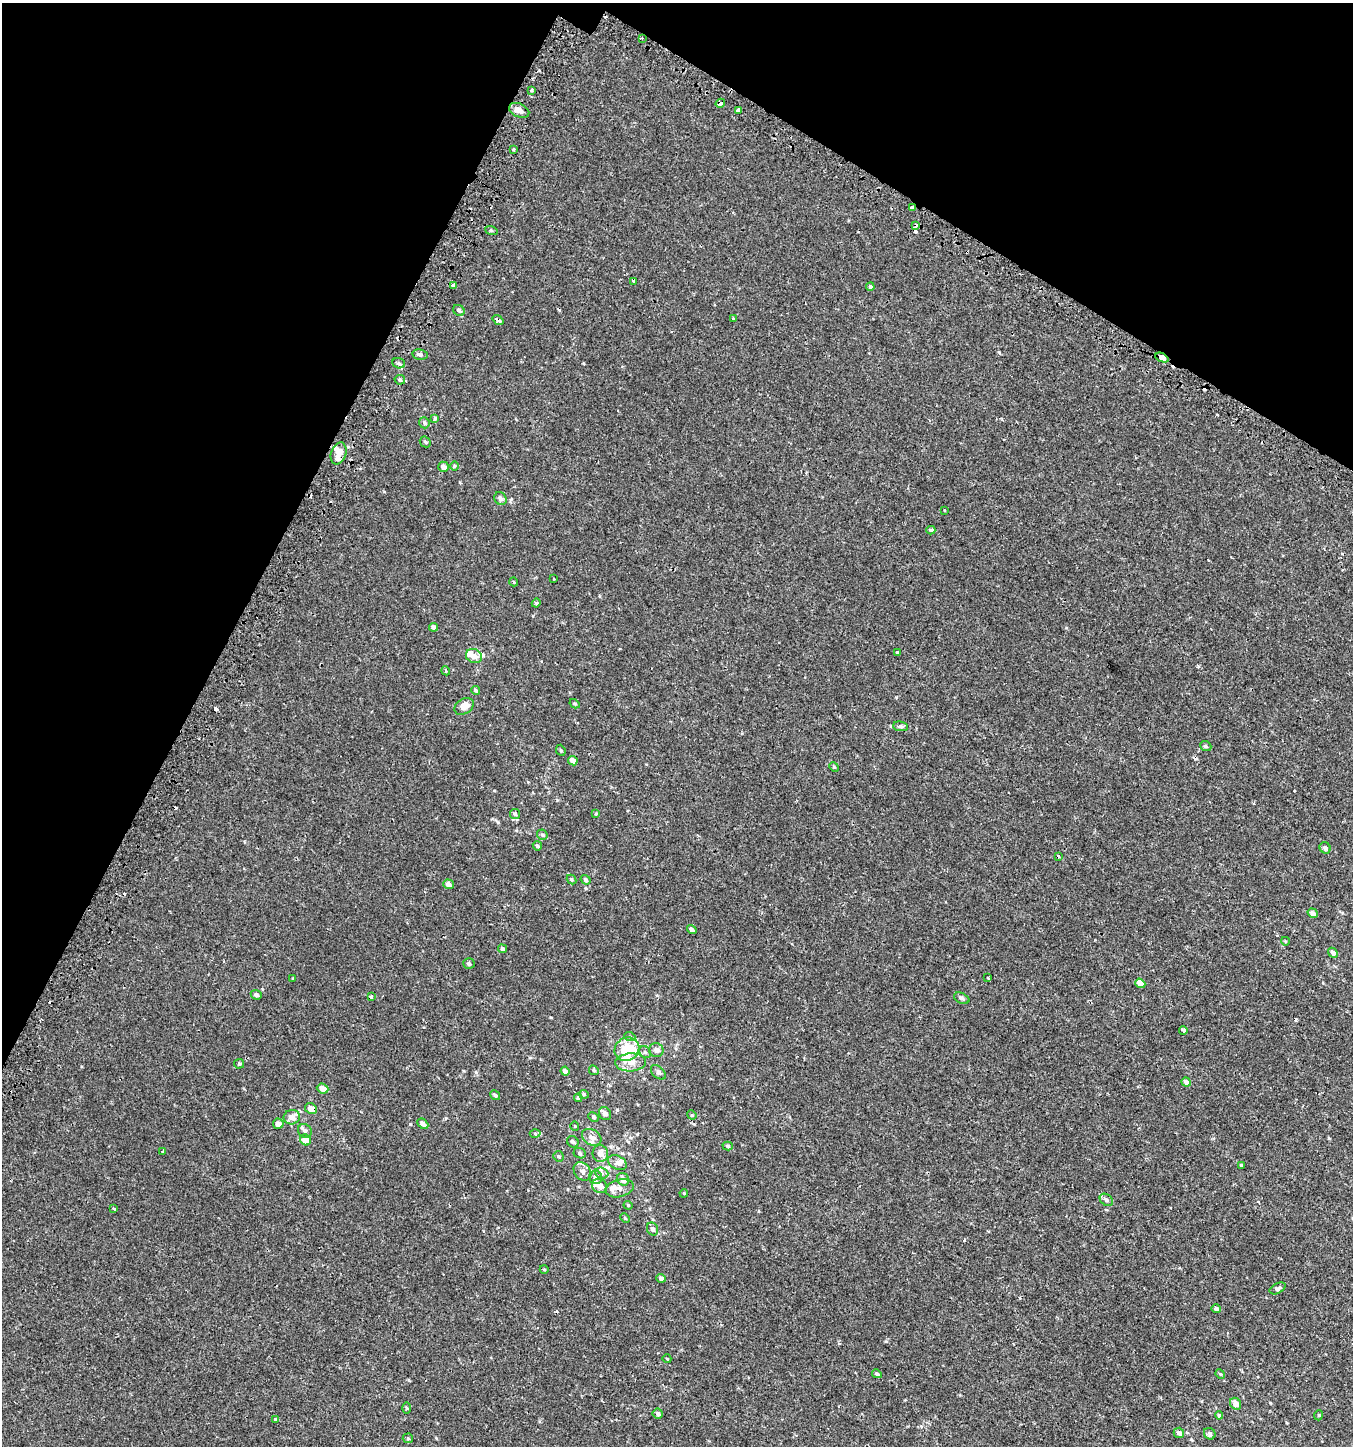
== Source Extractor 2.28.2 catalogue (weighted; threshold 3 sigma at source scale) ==
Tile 2 of 4 x 4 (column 2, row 1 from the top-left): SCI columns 1607-2957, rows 4383-5826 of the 5982 x 5886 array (HDU 1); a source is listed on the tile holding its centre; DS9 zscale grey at full resolution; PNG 1355 x 1448 px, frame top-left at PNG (2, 3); each listed source drawn as its Kron ellipse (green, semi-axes under 4 px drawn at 4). Shown black and unused: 25% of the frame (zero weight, under 2 of 3 exposures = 3% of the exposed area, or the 3 px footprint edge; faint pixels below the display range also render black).
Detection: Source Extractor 2.28.2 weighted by HDU 2 'WHT'; one run over the whole footprint, this tile lists its part. Background 4.91e-04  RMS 0.0027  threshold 0.0123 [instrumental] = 3 sigma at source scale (4.5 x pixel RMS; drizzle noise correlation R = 1.50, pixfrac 1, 0.0396/0.0396 arcsec/px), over >= 5 px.
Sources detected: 153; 1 inside a brighter object's white glare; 12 cosmic-ray / hot-pixel residue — neither listed nor drawn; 13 inside a brighter listed object's ellipse — not listed separately; the other 127 listed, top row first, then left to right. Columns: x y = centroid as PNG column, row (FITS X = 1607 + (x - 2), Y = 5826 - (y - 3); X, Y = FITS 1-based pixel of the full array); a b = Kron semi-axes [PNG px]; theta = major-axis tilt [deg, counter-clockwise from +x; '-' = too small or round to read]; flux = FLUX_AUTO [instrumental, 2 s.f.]
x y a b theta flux
642 38 3 2 - 0.21
532 90 3 3 - 1
720 103 5 3 - 1.5
519 110 10 6 -24 2
739 110 4 3 - 1.1
514 149 3 3 - 0.37
912 207 3 3 - 7.8
916 226 4 3 - 2.9
491 230 6 4 -19 0.28
634 281 4 3 - 4.7
454 285 3 3 - 13
870 287 4 4 - 1.3
459 310 6 5 - 0.62
734 318 3 3 - 0.71
498 320 6 3 -38 0.64
420 354 8 5 -9 0.67
1162 358 7 3 -25 9.6
399 363 6 5 - 0.53
400 380 5 5 - 0.42
435 418 4 3 - 0.82
424 423 6 5 - 0.41
425 442 6 5 - 0.36
338 453 11 7 71 1.6
454 466 5 3 - 0.25
443 467 5 5 - 1.1
500 499 7 5 -56 0.86
944 510 3 2 - 0.19
931 530 4 3 - 0.77
554 579 2 2 - 0.21
514 582 4 3 - 0.18
536 603 4 4 - 0.31
434 627 4 4 - 0.84
897 652 3 3 - 0.25
474 656 8 7 - 1.4
446 671 4 3 - 0.24
476 690 4 4 - 0.44
575 704 5 3 - 0.29
464 706 10 7 33 2.4
900 726 7 5 -6 0.49
1206 746 6 4 -22 0.46
561 750 6 4 -67 0.32
573 761 5 4 - 1.5
834 767 5 4 - 0.31
515 814 5 5 - 0.5
596 814 3 3 - 0.2
542 835 6 5 - 0.37
537 846 5 4 - 0.48
1325 848 6 5 - 0.75
1058 856 4 3 - 0.34
571 879 5 3 - 0.3
586 880 5 4 - 0.39
448 884 5 4 - 1.3
1313 913 5 4 - 1.1
692 929 5 4 - 0.78
1285 941 4 3 - 0.21
502 949 4 4 - 0.41
1333 953 5 4 - 0.91
469 964 6 5 - 0.54
293 978 3 3 - 0.4
988 978 3 3 - 0.37
1140 983 5 4 - 2.3
256 995 5 5 - 0.6
371 997 4 3 - 1.2
962 998 8 5 -25 0.58
1183 1031 4 4 - 0.6
630 1037 5 3 - 0.3
627 1049 13 11 32 5.1
656 1050 7 6 - 1
645 1052 6 5 - 0.43
631 1062 15 9 3 2.1
239 1064 5 4 - 0.34
594 1070 5 4 - 0.33
565 1071 4 4 - 0.92
658 1072 9 5 -43 0.66
1186 1082 5 4 - 1.1
323 1089 6 5 - 1.8
584 1094 5 4 - 0.35
495 1095 5 4 - 0.4
578 1098 4 4 - 0.32
311 1109 6 5 - 1.7
605 1114 7 5 -59 1.1
692 1115 5 4 - 0.27
292 1117 8 7 - 1.6
594 1117 5 4 - 0.34
278 1124 5 5 - 1
423 1124 6 4 -42 0.85
575 1126 5 3 - 0.17
305 1131 7 6 - 0.74
535 1134 5 3 - 0.25
592 1137 10 7 -31 1.3
305 1140 6 5 - 2.1
573 1142 6 5 - 0.48
728 1146 5 4 - 0.39
163 1152 3 2 - 0.26
580 1153 6 5 - 0.39
600 1153 8 8 - 1.7
559 1156 5 5 - 0.38
617 1163 10 6 -29 0.97
1241 1165 4 3 - 0.28
582 1171 10 7 -52 1.1
602 1173 7 5 -22 0.52
595 1177 6 6 - 0.81
623 1179 6 6 - 1.4
600 1186 8 7 - 1.5
620 1188 14 8 13 1.7
684 1193 4 3 - 0.22
1106 1200 7 5 -38 0.64
628 1205 4 4 - 0.27
114 1209 4 3 - 0.35
625 1218 5 3 - 0.27
653 1229 7 5 -63 0.79
544 1269 4 3 - 0.2
661 1278 5 4 - 0.56
1278 1288 8 5 27 0.79
1216 1309 5 4 - 0.61
667 1359 4 3 - 0.18
877 1374 5 4 - 0.49
1220 1374 5 4 - 0.25
1236 1404 6 5 - 1.5
406 1408 5 3 - 0.26
658 1414 5 5 - 0.75
1219 1415 4 4 - 0.3
1319 1415 5 3 - 0.21
276 1420 3 3 - 1.6
1179 1433 5 5 - 0.87
1210 1434 6 5 - 0.5
408 1438 5 5 - 0.3
Overlapping masked pixels (flux is a lower limit): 7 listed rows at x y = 642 38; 720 103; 912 207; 916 226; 498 320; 1162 358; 311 1109